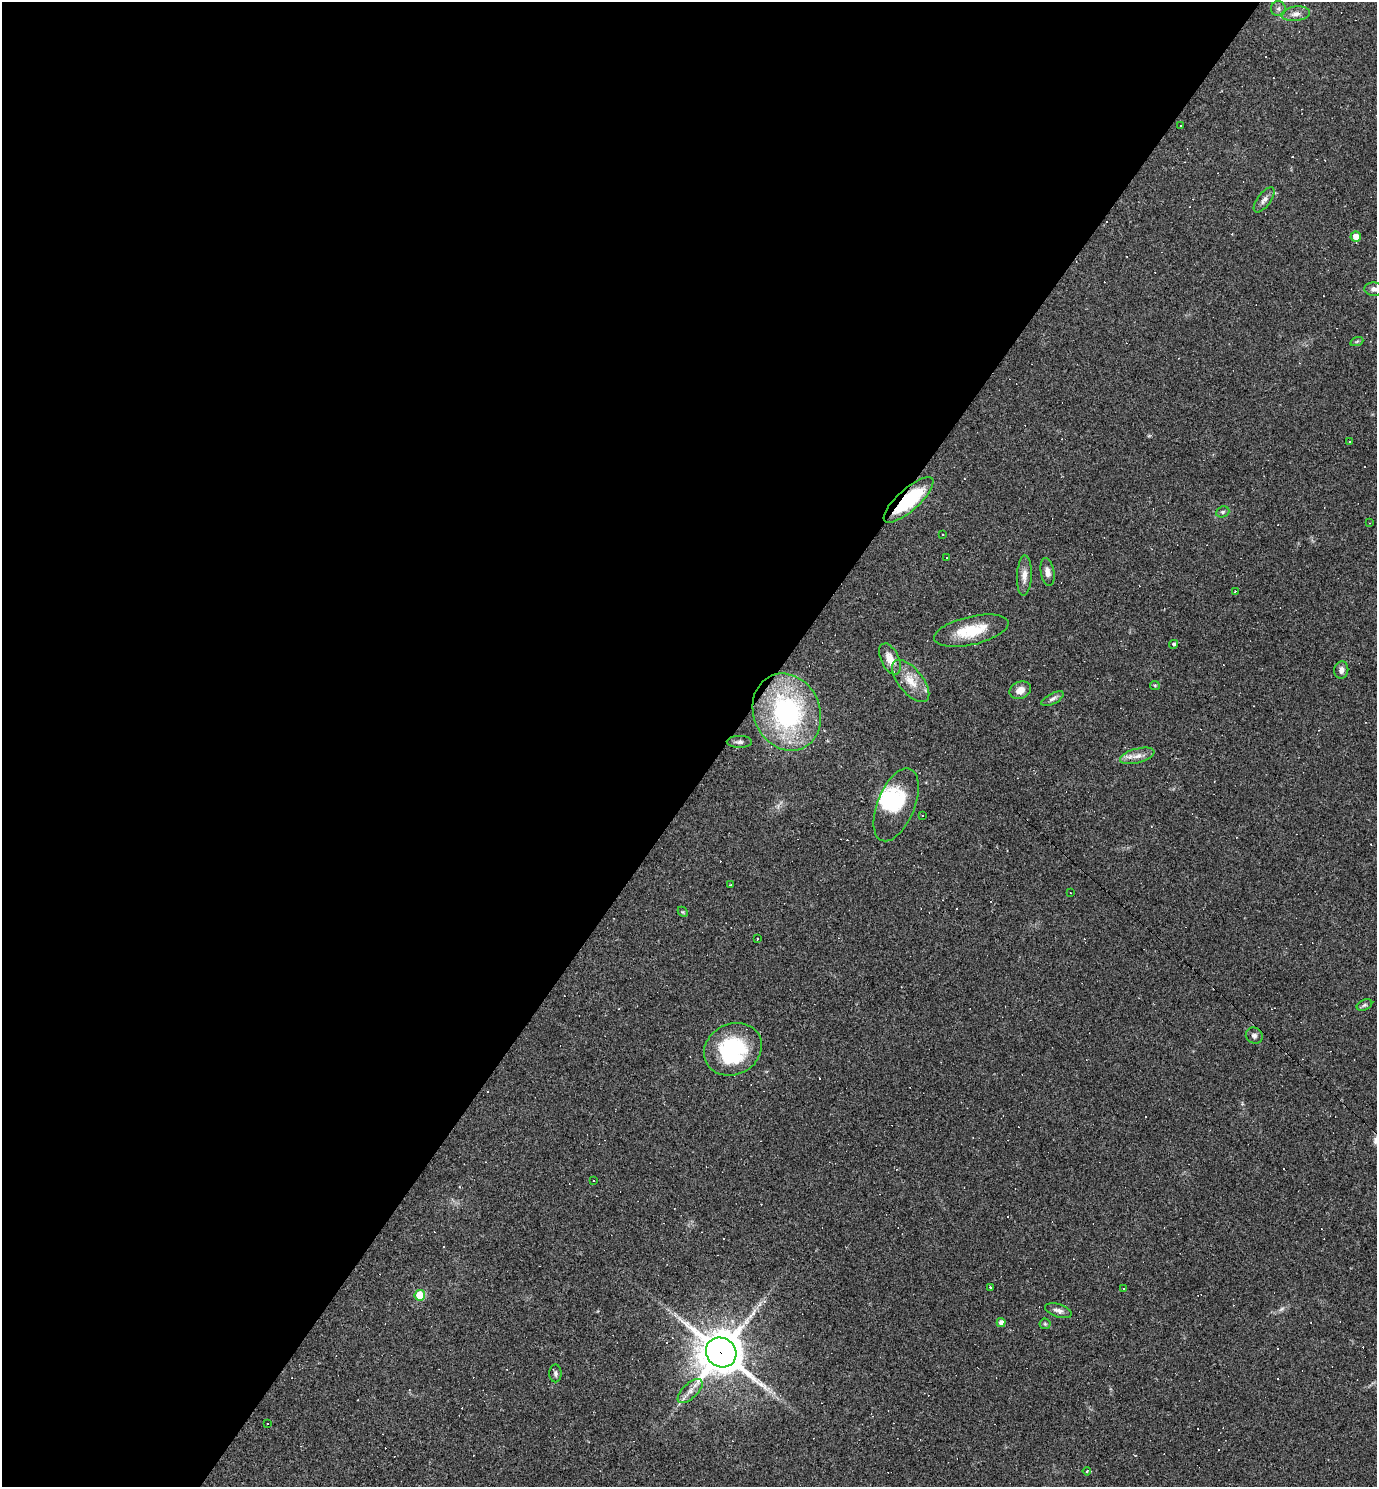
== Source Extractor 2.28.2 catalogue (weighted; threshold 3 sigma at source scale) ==
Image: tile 5 of 4 x 4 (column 1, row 2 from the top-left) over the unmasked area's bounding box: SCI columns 291-1665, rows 2969-4453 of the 5940 x 5937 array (HDU 1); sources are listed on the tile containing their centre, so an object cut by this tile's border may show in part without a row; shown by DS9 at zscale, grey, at full resolution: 1 PNG px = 1 image px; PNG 1379 x 1489 px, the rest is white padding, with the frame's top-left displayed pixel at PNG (2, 2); every listed detection drawn as its Kron ellipse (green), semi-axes under 4 PNG px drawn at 4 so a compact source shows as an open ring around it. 53% of this frame is shown black and not used: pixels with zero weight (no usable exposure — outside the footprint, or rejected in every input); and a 3 px margin inside the footprint's outer edge (the drizzle kernel's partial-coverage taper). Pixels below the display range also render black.
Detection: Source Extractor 2.28.2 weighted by HDU 2 'WHT'; one run over the whole footprint, this tile lists its part. Background 0.0582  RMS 0.0083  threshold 0.0375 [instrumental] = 3 sigma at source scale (4.5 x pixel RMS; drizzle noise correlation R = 1.50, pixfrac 1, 0.05/0.05 arcsec/px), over >= 5 px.
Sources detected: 91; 1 too faint to see at this stretch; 2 inside a brighter object's white glare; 38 cosmic-ray / hot-pixel residue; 1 long thin detection or spike segment (spike, bleed or trail) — neither listed nor drawn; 1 inside a brighter listed object's ellipse — not listed separately; the other 48 listed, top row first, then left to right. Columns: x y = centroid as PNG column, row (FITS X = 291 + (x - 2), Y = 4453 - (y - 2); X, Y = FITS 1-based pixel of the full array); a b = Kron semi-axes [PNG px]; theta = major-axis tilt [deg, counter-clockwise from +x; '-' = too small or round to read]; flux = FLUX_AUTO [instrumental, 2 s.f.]
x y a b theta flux
1278 9 7 7 - 2.5
1296 14 14 7 7 4.7
1180 126 3 2 - 1
1264 200 15 6 54 4.1
1356 236 5 5 - 8
1374 289 10 6 -2 3.1
1357 341 7 4 20 1.1
1350 441 3 2 - 0.87
909 500 32 11 42 54
1223 512 7 5 22 1.6
1370 523 4 3 - 0.57
943 535 2 2 - 0.68
946 558 3 2 - 0.89
1047 572 14 7 -79 4.4
1024 575 20 7 88 6.4
1235 591 2 2 - 0.64
971 631 38 14 13 29
1174 644 4 4 - 1.5
890 659 17 9 -64 9.2
1341 670 8 7 - 4.2
911 681 25 12 -51 15
1155 686 5 4 - 0.91
1020 690 11 8 25 6.5
1053 699 12 5 27 2.8
787 712 39 33 -67 140
739 742 12 5 0 2.6
1137 756 18 7 15 6.5
896 805 38 18 68 35
922 816 3 3 - 1.7
731 885 3 2 - 1.4
1070 893 2 2 - 0.58
683 912 6 4 -45 1.1
757 939 3 2 - 0.64
1364 1005 8 5 26 1.7
1254 1036 9 8 - 2.7
733 1049 30 25 27 71
594 1180 3 2 - 1.3
990 1287 3 3 - 1.6
1124 1288 2 2 - 0.68
420 1295 5 5 - 35
1058 1311 14 6 -18 3.8
1001 1323 4 4 - 3.8
1045 1324 5 5 - 1.1
721 1352 16 14 -39 2800
555 1373 9 6 -89 2.5
690 1391 16 7 43 6.5
267 1423 3 2 - 0.72
1087 1471 4 2 - 0.7
Overlapping masked pixels (flux is a lower limit): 2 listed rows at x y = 909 500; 721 1352
Isophote crosses this tile's border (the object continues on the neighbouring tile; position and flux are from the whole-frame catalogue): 1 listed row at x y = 1374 289